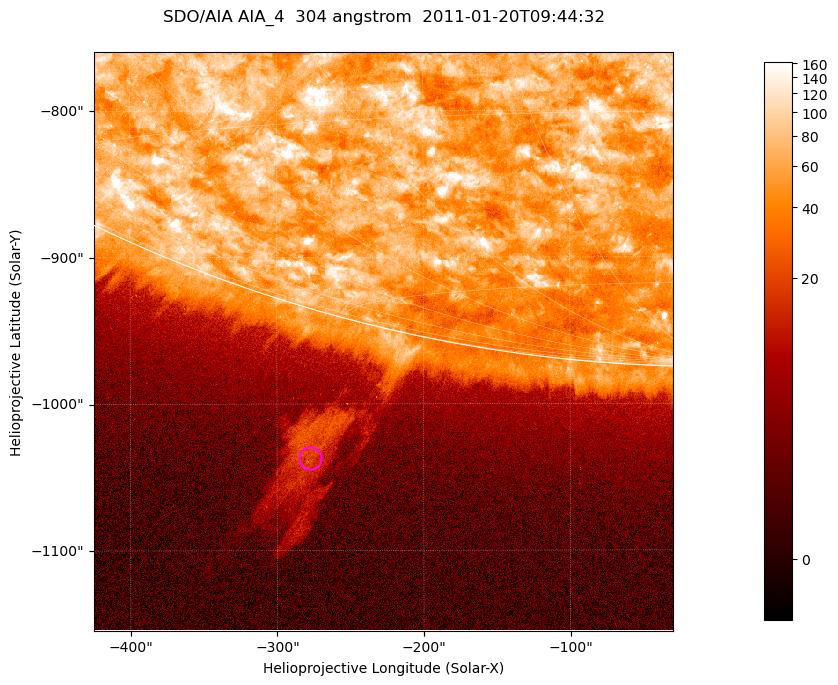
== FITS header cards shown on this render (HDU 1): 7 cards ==
TELESCOP= 'SDO/AIA '           / For AIA: SDO/AIA
INSTRUME= 'AIA_4   '           / For AIA: AIA_ATA1, AIA_ATA2, AIA_ATA3 or AIA_AT
WAVELNTH=                  304 / [angstrom] Wavelength
WAVEUNIT= 'angstrom'           / Wavelength unit: angstrom
DATE-OBS= '2011-01-20T09:44:32.123' / [ISO] Date when observation started; ISO 8
CTYPE1  = 'HPLN-TAN'           / CTYPE1; Typically HPLN
CTYPE2  = 'HPLT-TAN'           / CTYPE2; Typically HPLT

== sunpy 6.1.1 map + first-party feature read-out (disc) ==
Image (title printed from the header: SDO/AIA AIA_4  304 angstrom  2011-01-20T09:44:32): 658 x 658 px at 0.6 arcsec/px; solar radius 975 arcsec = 1625 px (partial field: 2.4% of the solar disc is inside the frame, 46% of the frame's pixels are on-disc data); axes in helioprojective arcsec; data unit not stated in the header (colour bar unlabelled)
Orientation: roll -0.132 deg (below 1 deg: not rotated)
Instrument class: DISC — disc imager (sunpy class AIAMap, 304 A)
Bright regions (active regions / flare kernels): reference = the on-disc median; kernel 5 px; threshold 5 sigma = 114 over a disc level ~61.2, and >= 1.15x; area >= 432 px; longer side >= 8 px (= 4.8 arcsec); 0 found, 0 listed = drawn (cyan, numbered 1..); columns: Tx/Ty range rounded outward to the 2 arcsec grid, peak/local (2 s.f.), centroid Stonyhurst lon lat
Off-limb structures (1.02-1.3 R_sun): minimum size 216 px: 5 found; the strongest spans PA ~165 deg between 1.05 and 1.17 R_sun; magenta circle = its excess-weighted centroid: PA ~165 deg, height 1.1 R_sun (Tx ~-278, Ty ~-1038 arcsec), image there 7.4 x the reference